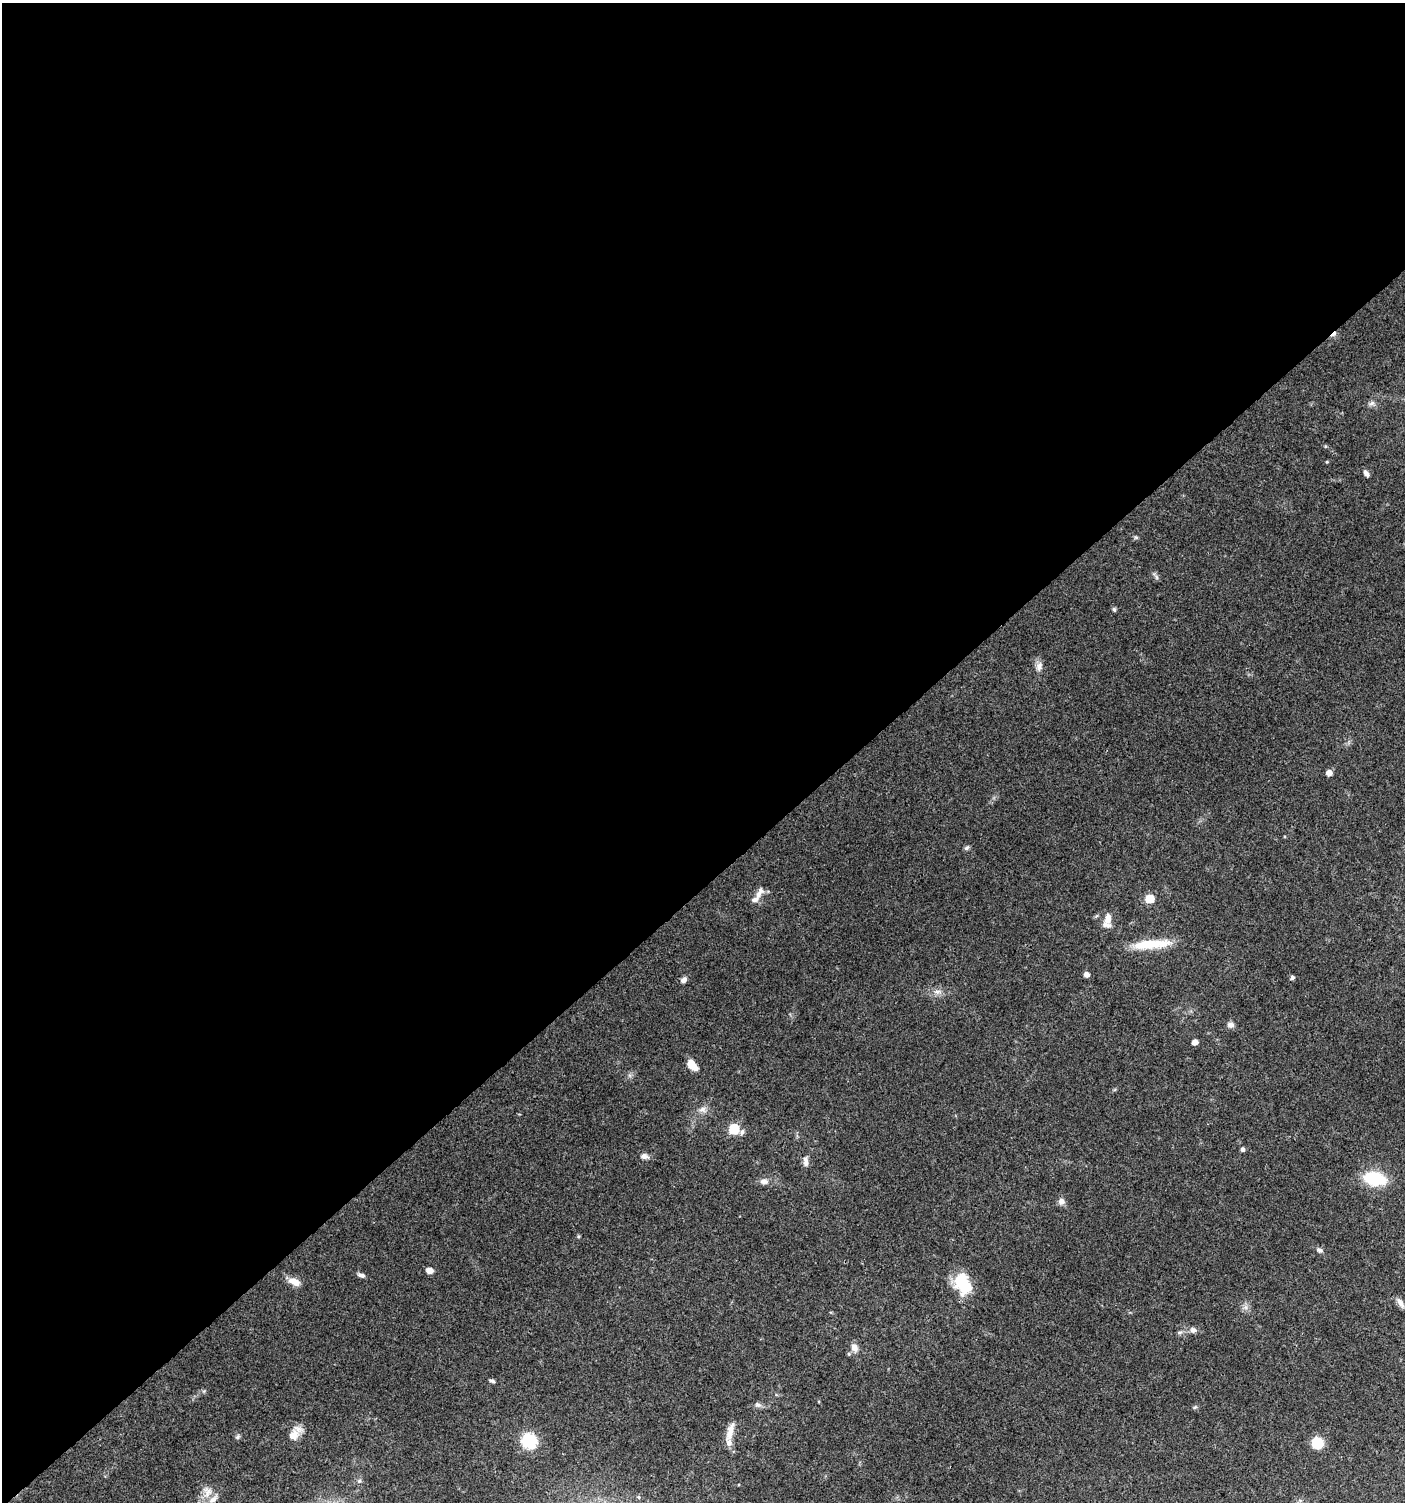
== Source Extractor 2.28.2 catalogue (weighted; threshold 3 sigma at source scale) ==
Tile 2 of 4 x 4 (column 2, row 1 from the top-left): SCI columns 1547-2949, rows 4505-6004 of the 5961 x 6004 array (HDU 1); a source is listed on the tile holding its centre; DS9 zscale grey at full resolution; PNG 1407 x 1504 px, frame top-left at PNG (2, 3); no overlay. Shown black and unused: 59% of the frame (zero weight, under 3 of 4 exposures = <1% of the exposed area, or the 3 px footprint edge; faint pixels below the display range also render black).
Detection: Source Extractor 2.28.2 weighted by HDU 2 'WHT'; one run over the whole footprint, this tile lists its part. Background 0.075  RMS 0.0049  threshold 0.0221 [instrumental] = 3 sigma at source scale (4.5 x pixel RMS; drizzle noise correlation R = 1.50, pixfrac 1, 0.0396/0.0396 arcsec/px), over >= 5 px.
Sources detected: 49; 1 cosmic-ray / hot-pixel residue — not listed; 3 inside a brighter listed object's ellipse — not listed separately; the other 45 listed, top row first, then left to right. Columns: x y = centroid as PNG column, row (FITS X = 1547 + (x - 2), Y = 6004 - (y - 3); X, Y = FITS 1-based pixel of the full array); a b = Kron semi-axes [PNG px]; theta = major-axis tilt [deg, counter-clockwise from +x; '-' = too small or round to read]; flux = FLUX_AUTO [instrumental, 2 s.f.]
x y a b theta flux
1372 403 9 5 8 1.4
1366 473 8 5 -58 1.6
1136 537 6 4 -1 0.71
1156 577 7 4 -71 0.96
1114 609 6 5 - 0.78
1039 667 12 8 87 2.7
1329 773 5 5 - 3.3
966 848 8 5 28 0.97
758 895 11 8 69 2.4
1150 899 6 5 - 13
1107 919 15 9 74 4.8
1151 944 49 10 5 16
1086 974 5 4 - 2.5
1292 978 5 4 - 1.1
684 980 7 6 - 1.9
937 992 9 5 6 1.9
1231 1025 9 7 -13 2
1195 1042 5 4 - 3.1
692 1065 11 6 -48 8.1
702 1109 10 7 8 2.3
734 1129 6 6 - 24
1243 1149 5 4 - 1.4
644 1156 9 7 -18 1.9
806 1162 12 6 -83 2.2
1375 1179 20 12 -13 25
764 1181 11 8 4 2.4
1061 1201 9 8 - 2.1
1320 1250 8 6 -12 1.2
430 1270 6 5 - 3.7
361 1275 11 5 -16 1.4
294 1282 15 7 -24 5
963 1284 25 17 -61 19
1400 1303 14 6 -56 2.4
1193 1330 8 8 - 1.9
854 1347 11 8 -67 2.9
849 1354 5 3 - 0.53
492 1381 8 4 -18 0.87
758 1405 9 7 -7 1.5
1195 1407 5 4 - 0.67
730 1432 26 8 76 5.8
293 1435 17 13 49 5.2
238 1437 7 5 46 0.95
529 1441 7 7 - 86
1317 1443 7 7 - 21
208 1492 15 10 -58 4.7